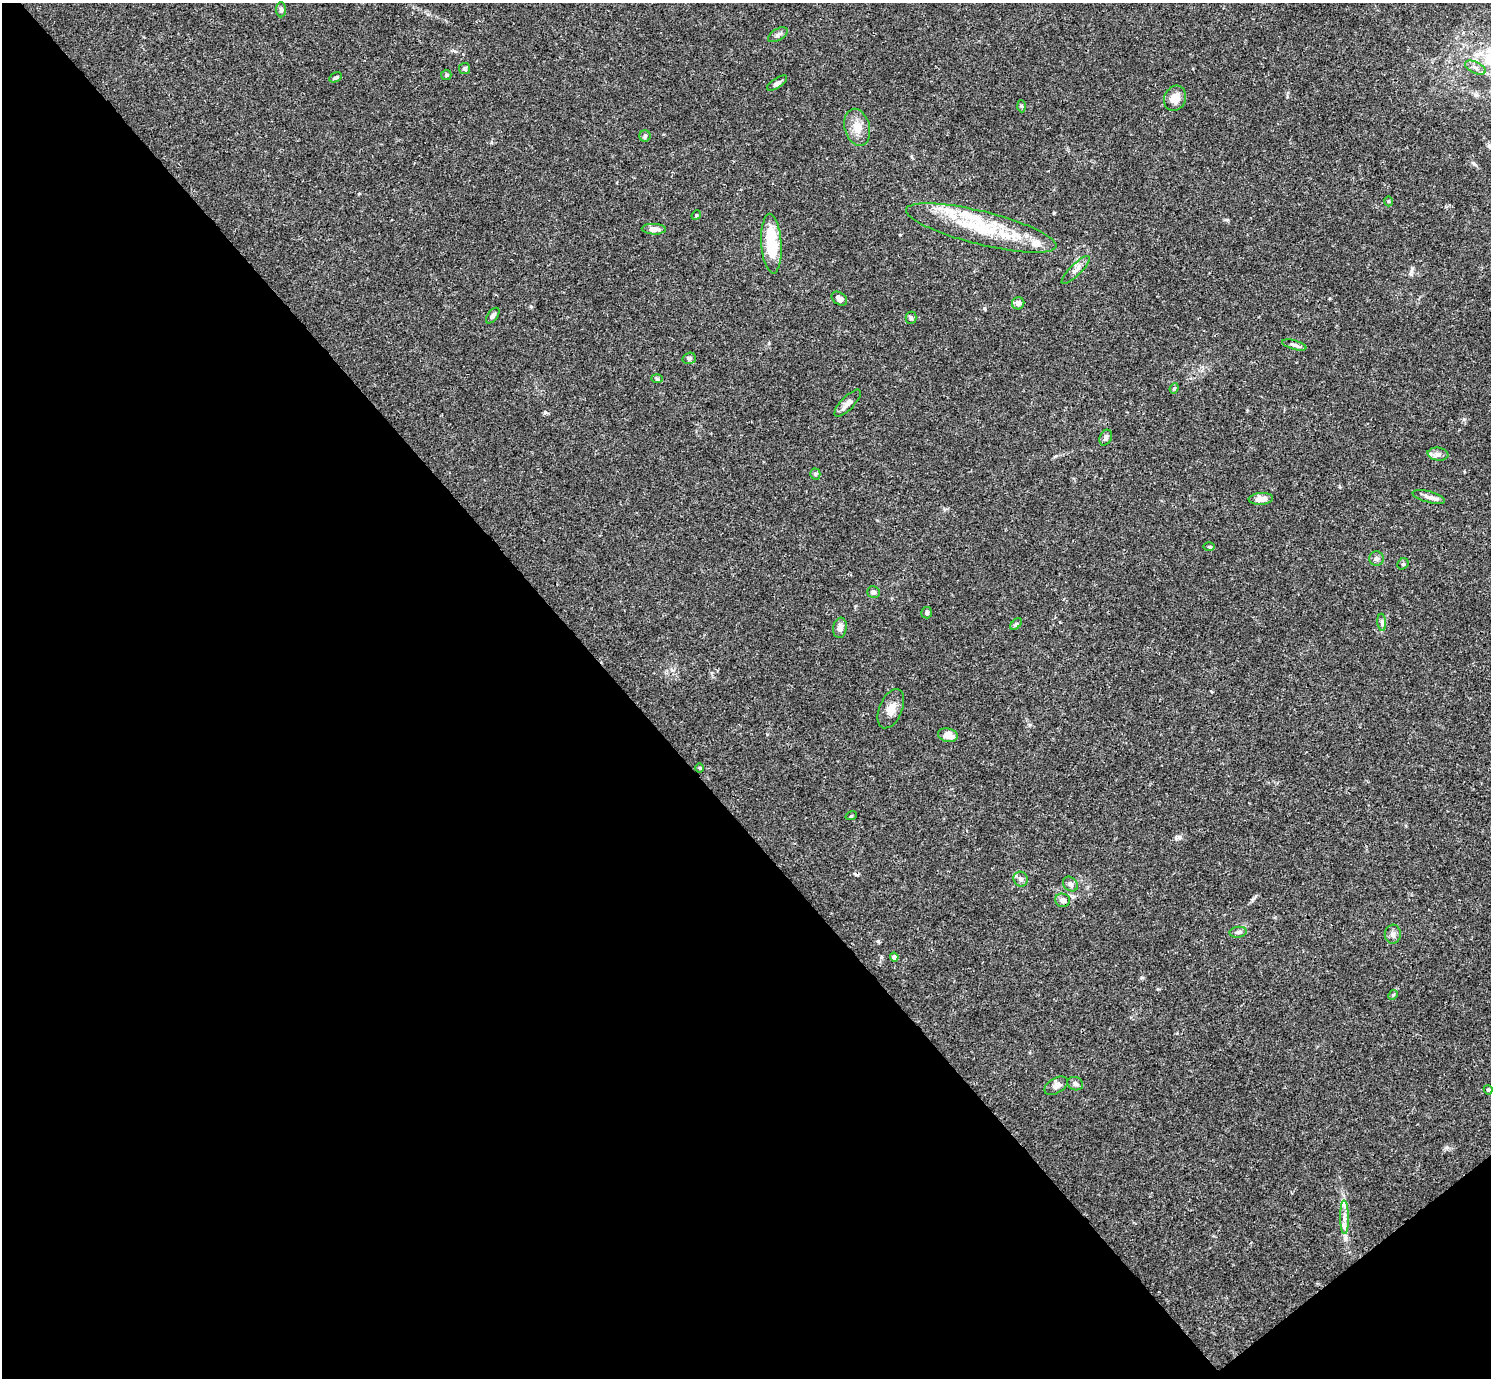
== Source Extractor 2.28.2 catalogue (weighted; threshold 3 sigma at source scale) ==
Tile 14 of 4 x 4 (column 2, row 4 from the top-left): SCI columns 1491-2979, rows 159-1534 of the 5962 x 5959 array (HDU 1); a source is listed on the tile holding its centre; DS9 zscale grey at full resolution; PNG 1493 x 1380 px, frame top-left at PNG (2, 3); each listed source drawn as its Kron ellipse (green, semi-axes under 4 px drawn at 4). Shown black and unused: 43% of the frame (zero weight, under 3 of 4 exposures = <1% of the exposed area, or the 3 px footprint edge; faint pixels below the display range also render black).
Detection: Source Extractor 2.28.2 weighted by HDU 2 'WHT'; one run over the whole footprint, this tile lists its part. Background 0.0164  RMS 0.0022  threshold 0.00968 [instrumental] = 3 sigma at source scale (4.5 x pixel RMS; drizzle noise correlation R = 1.50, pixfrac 1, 0.05/0.05 arcsec/px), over >= 5 px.
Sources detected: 60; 1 cosmic-ray / hot-pixel residue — neither listed nor drawn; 5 inside a brighter listed object's ellipse — not listed separately; the other 54 listed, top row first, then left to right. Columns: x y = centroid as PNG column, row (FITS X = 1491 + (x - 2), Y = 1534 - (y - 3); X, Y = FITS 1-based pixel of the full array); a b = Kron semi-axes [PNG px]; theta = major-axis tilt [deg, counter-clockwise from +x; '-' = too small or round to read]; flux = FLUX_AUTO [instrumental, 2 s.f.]
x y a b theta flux
281 10 7 5 -89 0.51
778 35 11 5 30 0.7
1475 68 11 5 -24 0.94
465 69 5 5 - 0.55
446 75 5 5 - 0.31
336 77 6 4 28 0.36
777 83 11 5 33 0.64
1175 98 13 10 65 2.8
1021 106 6 4 -87 0.29
857 127 19 12 -75 2.9
645 136 6 5 - 0.4
1389 201 5 3 - 0.22
696 215 5 4 - 0.24
981 228 77 16 -14 15
654 229 12 5 -2 1.6
771 244 30 10 -86 9.5
1076 270 19 5 45 1.1
839 299 8 6 -37 1.1
1018 303 6 6 - 0.94
493 316 9 5 52 0.65
911 318 6 5 - 0.44
1294 345 12 4 -16 0.64
689 358 6 5 - 0.6
657 379 6 4 -2 0.29
1174 388 5 4 - 0.28
848 403 18 6 46 1.1
1106 438 8 5 62 0.5
1438 454 10 6 -6 0.95
815 474 5 5 - 0.29
1429 497 17 5 -16 1.1
1261 499 12 6 4 1.6
1209 547 5 3 - 0.22
1377 559 7 7 - 0.61
1403 564 6 5 - 0.31
873 592 6 6 - 0.63
927 613 6 5 - 0.43
1382 622 8 3 -85 0.39
1016 624 7 4 45 0.35
840 628 10 7 81 1
891 709 21 11 67 2.3
948 735 10 7 -11 2.6
700 768 5 3 - 0.19
851 816 6 3 18 0.22
1021 879 8 7 - 0.69
1070 884 8 6 -46 0.7
1063 900 7 6 - 0.93
1238 932 8 5 7 0.57
1393 934 9 8 - 0.87
894 957 4 4 - 0.66
1393 995 5 4 - 0.26
1075 1084 8 6 -21 0.66
1056 1086 13 7 30 1
1488 1090 5 4 - 0.29
1344 1217 17 4 -89 1.3
Unlisted compact peaks at least as high as the median listed source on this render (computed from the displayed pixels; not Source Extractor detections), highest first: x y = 1180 837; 1473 163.